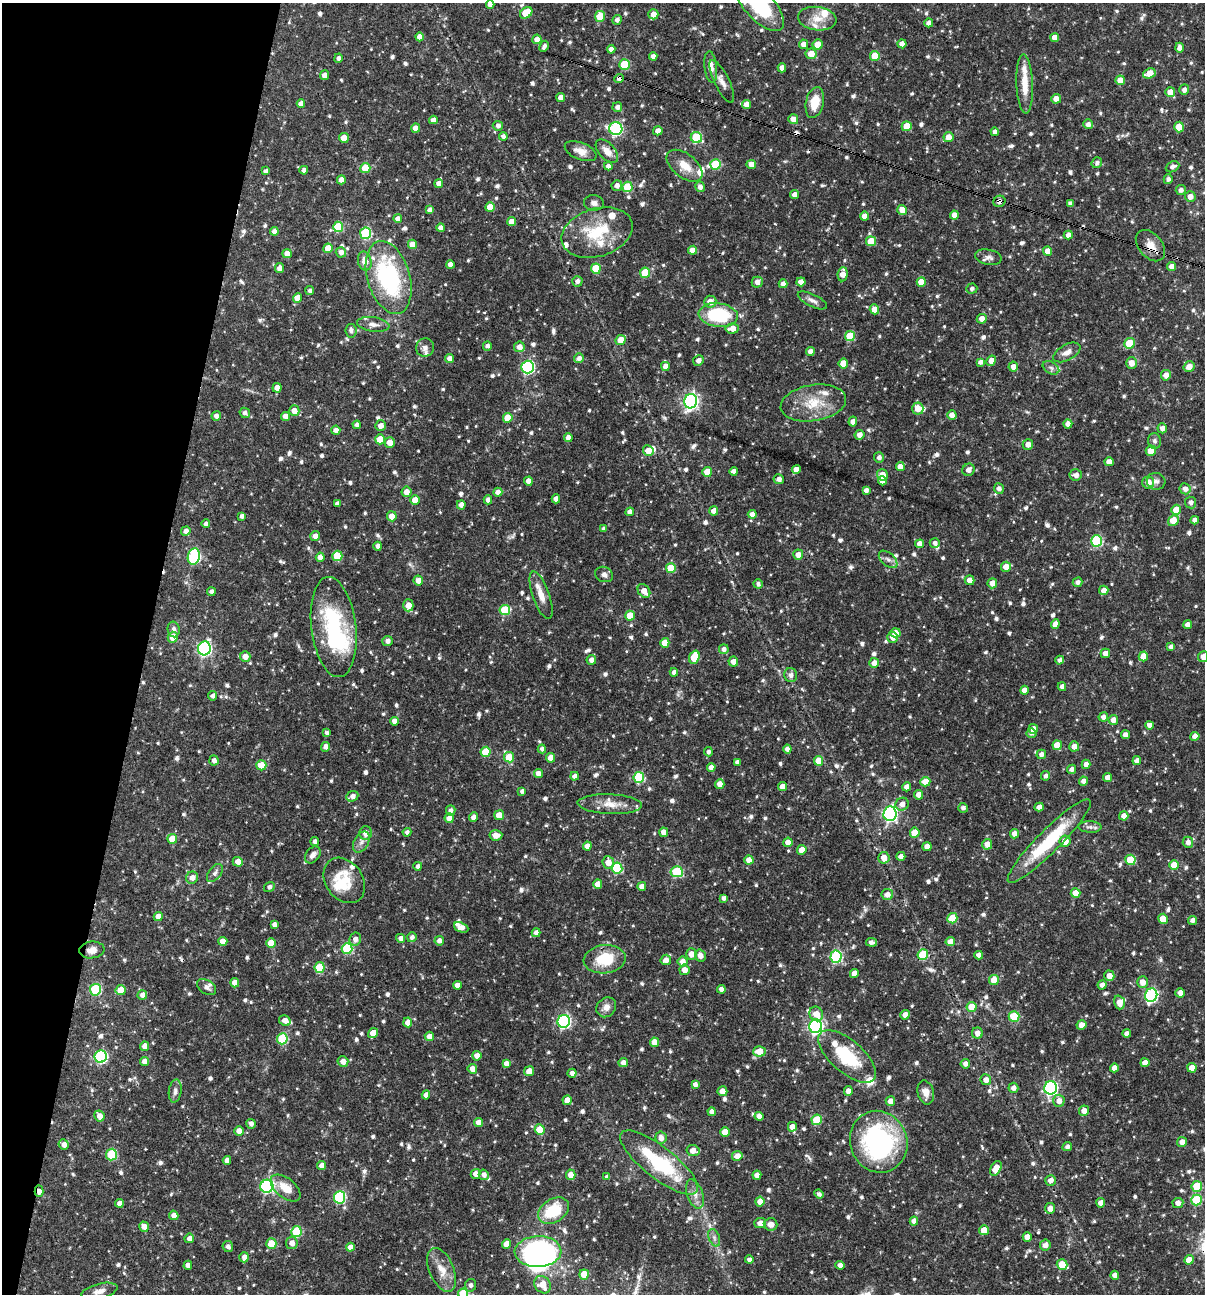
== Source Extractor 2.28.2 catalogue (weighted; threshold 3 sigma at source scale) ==
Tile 9 of 4 x 4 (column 1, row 3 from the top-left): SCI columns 250-1452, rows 1293-2584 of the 5187 x 5168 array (HDU 1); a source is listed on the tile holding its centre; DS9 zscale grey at full resolution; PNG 1207 x 1296 px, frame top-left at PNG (2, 3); each listed source drawn as its Kron ellipse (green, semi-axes under 4 px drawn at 4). Shown black and unused: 12% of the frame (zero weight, under 3 of 4 exposures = <1% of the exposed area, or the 3 px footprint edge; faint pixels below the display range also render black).
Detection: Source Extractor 2.28.2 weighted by HDU 2 'WHT'; one run over the whole footprint, this tile lists its part. Background 0.064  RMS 0.0036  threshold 0.0161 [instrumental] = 3 sigma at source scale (4.5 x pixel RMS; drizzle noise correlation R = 1.50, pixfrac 1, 0.05/0.05 arcsec/px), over >= 5 px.
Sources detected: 965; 3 inside a brighter object's white glare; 6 cosmic-ray / hot-pixel residue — neither listed nor drawn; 24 inside a brighter listed object's ellipse — not listed separately; of the other 932, all 500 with FLUX_AUTO >= 1.08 (the completeness limit of this list) listed and drawn (432 fainter detections not listed), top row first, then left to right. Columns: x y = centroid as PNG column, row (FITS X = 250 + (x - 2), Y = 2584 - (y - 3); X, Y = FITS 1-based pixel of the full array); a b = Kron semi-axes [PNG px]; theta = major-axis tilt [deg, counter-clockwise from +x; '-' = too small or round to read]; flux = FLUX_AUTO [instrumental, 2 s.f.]
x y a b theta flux
490 4 4 4 - 2.2
760 6 32 14 -46 24
526 13 7 5 37 11
653 14 5 5 - 2.9
600 16 5 5 - 11
817 19 19 11 -8 4.9
617 20 5 4 - 1.3
929 23 4 4 - 1.7
420 37 4 4 - 2.8
1055 37 4 4 - 2.6
537 39 4 4 - 2.5
803 44 5 4 - 2.2
818 44 5 5 - 4.3
902 44 4 4 - 2.5
544 46 6 4 60 1.1
1179 48 5 4 - 1.6
611 49 4 4 - 2
811 54 5 5 - 4.1
653 56 4 4 - 1.5
875 56 5 5 - 6.7
338 58 4 4 - 1.2
625 65 5 5 - 15
711 67 16 6 -84 3.3
782 68 4 4 - 2.3
1149 73 6 5 - 5
324 75 5 4 - 2
619 78 5 4 - 1.6
1120 80 4 4 - 3.5
722 81 23 7 -64 2.6
1025 84 29 8 -88 6.7
1184 90 5 5 - 1.5
1170 92 5 5 - 3.5
561 97 4 4 - 2.8
1056 99 5 5 - 2.5
301 103 4 4 - 2.1
815 103 16 8 78 7
746 104 4 4 - 2.5
617 107 5 5 - 1.4
793 119 5 5 - 2.2
433 120 4 4 - 1.8
1088 124 5 5 - 1.3
498 126 5 5 - 1.1
907 126 5 5 - 6.9
1179 127 5 5 - 6.5
416 128 4 4 - 3
616 129 6 6 - 47
658 131 5 4 - 2.3
995 132 4 4 - 1.5
503 136 4 4 - 1.2
948 137 5 5 - 2.7
344 138 5 5 - 5.5
696 138 5 5 - 21
581 151 17 8 -22 3.2
607 151 14 8 -47 3.1
1097 163 5 5 - 1.2
715 164 5 5 - 16
751 164 4 4 - 3
608 166 4 4 - 1.7
685 166 21 12 -38 5.3
1172 167 7 5 25 1.4
365 168 5 5 - 11
304 170 4 4 - 1.3
266 171 4 4 - 1.2
1168 179 5 4 - 1.1
341 180 5 4 - 2.4
439 183 4 4 - 2.2
617 186 5 5 - 1.7
628 187 5 5 - 15
700 187 5 5 - 1.7
1181 190 5 5 - 1.4
795 195 4 4 - 2.2
1190 197 5 5 - 2.3
999 201 6 5 - 2.1
594 203 10 7 -5 1.5
1070 204 4 4 - 1.1
490 207 5 4 - 5.3
430 210 4 4 - 1.7
902 210 5 4 - 4.2
954 215 4 4 - 2.7
864 216 4 4 - 2.5
398 219 4 4 - 2.1
511 222 4 4 - 2.6
338 227 5 5 - 17
441 228 4 4 - 1.8
274 231 4 4 - 1.8
597 232 36 24 18 17
366 233 5 5 - 28
1068 235 4 4 - 1.9
871 241 5 5 - 7.3
412 244 4 4 - 3.4
1150 246 18 12 -50 4.4
328 248 5 4 - 5.2
693 250 4 4 - 2.3
1048 251 5 4 - 3.2
341 252 5 5 - 1.8
287 254 5 4 - 3
988 257 13 7 -11 1.6
365 261 9 6 -76 3.6
450 264 4 4 - 2.2
1172 267 4 4 - 2.6
279 268 5 4 - 1.8
596 269 5 5 - 11
645 273 5 5 - 12
843 274 7 5 84 3.2
389 277 37 21 -73 43
577 281 5 5 - 1.4
757 282 5 5 - 1.8
801 282 4 4 - 3
921 282 5 4 - 5.3
783 284 4 4 - 1.9
972 289 5 5 - 1.1
310 291 4 4 - 1.1
297 298 5 4 - 4.7
812 300 16 6 -26 1.8
710 302 6 6 - 2.9
874 309 5 4 - 3.5
718 315 20 12 -7 23
982 319 5 5 - 2.4
373 324 16 7 -8 2.4
732 328 7 5 5 3
351 331 7 5 -83 1.3
850 336 5 5 - 11
621 340 5 4 - 5.8
1129 343 5 5 - 12
487 346 5 4 - 1.1
425 347 9 9 - 1.5
519 347 5 5 - 2.4
810 352 4 4 - 1.9
1067 352 15 7 29 2.6
579 358 5 4 - 1.6
450 359 5 4 - 2
698 360 5 5 - 1.7
991 361 5 4 - 2.8
980 362 4 4 - 1.4
1132 363 6 5 - 2.7
843 364 5 5 - 6.2
665 366 4 4 - 2.7
528 367 6 6 - 50
1013 367 5 5 - 2.2
1189 367 6 5 - 2.7
1051 368 9 5 -30 1.2
1166 375 5 5 - 2.4
277 388 5 4 - 2.4
691 401 7 6 - 98
813 403 33 18 9 11
918 409 6 5 - 3.1
294 411 5 5 - 3
245 413 5 5 - 1.2
952 415 4 4 - 2.2
216 416 5 4 - 1.6
285 416 4 4 - 2.4
508 418 5 5 - 7.4
853 422 5 4 - 2.1
1068 424 4 4 - 2.3
357 425 4 4 - 1.4
381 426 5 5 - 2.3
1162 428 5 4 - 1.8
336 430 4 4 - 1.9
859 435 5 5 - 2.3
568 438 4 4 - 2.2
380 439 5 5 - 6.1
1155 441 8 6 -88 1.1
390 443 5 5 - 3.2
1028 444 5 5 - 2.4
648 451 5 5 - 3.4
1151 451 5 5 - 4.7
879 457 5 5 - 1.4
1109 462 4 4 - 2.3
900 467 4 4 - 3.1
796 469 4 4 - 2.8
969 470 6 5 - 2.1
734 471 4 4 - 1.5
707 472 5 4 - 5.1
882 475 6 5 - 3
1076 475 6 5 - 1.8
779 479 5 5 - 1.7
528 481 4 4 - 2.3
882 481 4 4 - 2.8
1156 481 9 8 - 1.5
1148 482 6 6 - 2.8
999 489 5 5 - 1.4
1185 489 5 5 - 1.9
866 490 4 4 - 1.3
406 492 5 5 - 2.5
498 492 4 4 - 2.1
556 499 4 4 - 2.2
415 500 5 4 - 4.9
488 500 4 4 - 1.4
1191 502 6 5 - 1.4
337 504 4 4 - 1.1
461 505 4 4 - 1.9
1176 510 5 5 - 6
714 511 4 4 - 2.7
630 512 4 4 - 2.2
752 514 4 4 - 2.2
242 516 4 4 - 1.3
392 516 5 5 - 3.2
1195 520 4 4 - 1.9
1174 521 6 5 - 6.4
206 524 4 4 - 1.2
604 529 4 3 - 1.1
186 531 5 4 - 1.9
315 536 5 4 - 2
1097 541 5 5 - 27
935 543 5 5 - 1.3
920 544 4 4 - 2.6
378 546 4 4 - 1.4
798 555 5 5 - 2.4
194 556 8 6 74 41
337 556 5 5 - 11
320 557 4 4 - 2.7
888 559 11 6 -42 1.4
1006 567 5 5 - 3.4
671 568 5 5 - 10
604 574 9 7 -23 1.4
418 580 5 5 - 2.5
969 580 5 4 - 2.4
1078 582 5 4 - 1.4
992 583 5 4 - 2.6
758 584 5 4 - 1.1
1104 590 5 4 - 2.2
644 591 7 5 -54 3
211 592 4 4 - 1.4
541 595 25 8 -71 4.1
408 605 6 5 - 3.3
505 610 5 5 - 15
630 616 5 5 - 6.2
1055 624 5 4 - 2.3
1187 625 4 4 - 1.7
334 627 50 22 -83 40
174 629 8 6 -80 1.5
895 633 5 5 - 2.8
173 637 5 5 - 4.3
893 637 5 5 - 2.4
387 641 5 5 - 1.5
665 643 5 4 - 4.7
1171 647 4 4 - 1.6
204 648 7 6 - 66
724 649 5 4 - 1.5
1105 653 5 4 - 2.5
1143 656 5 4 - 5.1
245 657 5 5 - 2.6
694 657 7 5 71 12
1203 657 5 5 - 2.3
591 660 5 4 - 1.7
1060 660 4 4 - 1.4
733 662 5 5 - 2.6
874 663 5 5 - 2.4
674 672 4 4 - 1.7
791 675 7 6 - 1.4
1062 687 4 4 - 1.7
1025 690 4 4 - 3.2
213 696 5 4 - 1.5
1103 717 5 4 - 1.6
1113 720 5 5 - 2.1
394 721 4 4 - 2.4
1150 725 4 4 - 2.3
1033 729 5 4 - 2.9
327 733 4 4 - 1.2
1032 733 5 5 - 1.1
1125 735 4 4 - 2.2
1195 736 4 4 - 2.1
1057 745 5 4 - 4.9
1074 746 5 5 - 2.4
326 747 5 4 - 1.8
542 749 4 4 - 1.1
787 749 4 4 - 1.5
485 752 5 5 - 9.5
708 752 4 4 - 1.1
1041 754 5 4 - 1.6
509 757 5 5 - 8.2
551 758 5 4 - 3.2
214 760 5 4 - 1.5
818 761 5 5 - 6.1
1137 761 4 4 - 2.2
737 762 4 4 - 1.3
1086 764 5 4 - 2
261 765 5 5 - 7.7
711 767 4 4 - 2.2
1072 769 4 4 - 1.3
538 773 4 4 - 2.3
575 776 4 4 - 1.7
1045 776 5 4 - 1.1
639 777 5 5 - 20
1108 777 4 4 - 2.3
1083 781 4 4 - 1.9
925 782 5 5 - 4.1
720 784 5 4 - 2.8
782 787 4 4 - 2.8
907 787 4 4 - 2.3
522 791 4 4 - 1.3
918 795 5 4 - 2.3
352 796 6 5 - 1.8
610 804 32 10 -2 5.6
902 804 7 6 - 2
1039 807 4 4 - 2.2
963 808 5 5 - 1.2
451 810 5 5 - 1.3
890 814 7 6 - 80
499 815 5 5 - 4.5
1124 816 4 4 - 2.3
474 817 5 4 - 2.2
449 818 4 4 - 3.3
1090 827 11 6 -3 1.4
407 832 4 4 - 1.1
664 832 5 4 - 2.6
366 833 7 6 - 2.6
915 833 5 5 - 8.1
1014 834 4 4 - 2.2
496 835 6 5 - 2.9
172 839 5 5 - 6.3
315 841 4 4 - 1.3
1049 841 58 11 45 23
1065 841 6 5 - 3.9
361 842 11 7 61 1.8
788 842 4 4 - 3
1188 842 5 5 - 1.8
987 844 5 5 - 2.9
587 846 4 4 - 2.3
927 847 4 4 - 2.5
802 850 5 4 - 4
313 855 9 6 52 1.8
901 856 4 4 - 2
884 858 6 5 - 3.6
749 860 4 4 - 3
1130 860 5 5 - 11
238 862 5 4 - 3
608 862 6 6 - 3.4
1174 865 5 5 - 6.3
418 866 4 4 - 1.3
617 868 5 5 - 22
677 872 6 5 - 23
215 873 10 6 53 1.4
192 878 6 6 - 2.3
344 880 24 18 -55 8.9
598 884 5 4 - 3.3
642 886 4 4 - 2.5
269 887 5 4 - 1.3
1076 893 5 5 - 5.6
887 894 6 5 - 2.1
724 898 4 4 - 1.3
158 916 4 4 - 3.4
952 918 5 5 - 9.7
1163 919 5 5 - 5.5
1192 920 4 4 - 1.5
274 925 4 4 - 1.5
461 927 7 5 -23 2.2
536 933 4 4 - 1.7
412 937 5 4 - 1.2
401 938 4 4 - 1.6
355 939 6 6 - 1.9
223 941 5 4 - 2.6
439 941 5 4 - 1.6
871 942 5 4 - 1.3
950 942 5 4 - 3.1
271 943 5 4 - 5.6
347 949 5 5 - 24
92 950 13 8 7 3.1
691 954 5 5 - 2.6
923 955 5 5 - 12
979 955 4 4 - 2.2
700 956 6 5 - 2.5
836 957 6 5 - 32
605 959 21 14 7 12
666 960 5 5 - 2.3
682 962 5 5 - 2.4
320 967 5 5 - 14
684 970 5 5 - 2.5
854 974 4 4 - 2.8
1109 976 5 5 - 2.7
994 980 5 5 - 6.1
1143 982 5 5 - 3.1
235 983 4 4 - 3.3
457 985 4 4 - 2.7
1102 985 4 4 - 1.6
206 987 10 6 -33 1.3
721 989 4 4 - 1.7
95 990 6 5 - 26
121 990 5 5 - 5.9
1180 993 5 4 - 2.1
142 995 5 5 - 2.1
1151 995 7 6 - 53
1119 1002 7 5 -72 3.2
606 1007 11 9 46 2.4
971 1007 5 5 - 6.9
816 1014 7 6 - 3.7
905 1015 5 5 - 2.4
1014 1016 5 5 - 15
285 1021 6 5 - 2.7
564 1021 6 6 - 64
408 1022 5 4 - 3
1081 1025 5 4 - 2.7
816 1026 7 6 - 83
373 1033 5 4 - 4.4
977 1033 5 5 - 2
1127 1034 4 4 - 1.7
429 1036 4 4 - 2.3
282 1039 5 5 - 20
654 1042 5 4 - 3.9
145 1046 5 4 - 2.7
759 1051 6 5 - 5.3
477 1056 4 4 - 2.6
847 1056 35 16 -41 20
101 1057 6 6 - 43
144 1061 4 4 - 2.3
343 1061 5 5 - 2.6
506 1063 4 4 - 2
623 1063 4 4 - 2
1145 1063 4 4 - 2.4
965 1064 5 4 - 1.6
1114 1068 4 4 - 2.4
1192 1068 5 4 - 4.4
472 1069 5 5 - 2.6
529 1071 5 5 - 2.9
572 1073 4 4 - 1.6
986 1080 5 5 - 2.1
695 1084 4 4 - 1.3
1013 1088 5 5 - 1.8
1051 1088 7 6 - 64
175 1091 11 6 83 1.3
722 1091 5 5 - 3.2
848 1091 5 4 - 2.1
926 1093 12 8 -77 3
426 1095 4 4 - 2
567 1100 5 4 - 3.6
890 1101 5 4 - 2.2
1059 1101 6 5 - 2.4
1084 1111 5 5 - 2.5
712 1112 4 4 - 2.2
99 1116 6 5 - 2.6
759 1116 4 4 - 2.2
817 1120 5 5 - 13
478 1122 4 4 - 2.5
251 1124 5 5 - 1.3
792 1127 5 4 - 2.3
540 1130 5 5 - 7.2
239 1131 5 4 - 2.4
725 1132 5 5 - 5.2
661 1138 6 5 - 2
879 1142 31 28 -68 59
1182 1142 5 5 - 2.3
64 1145 5 5 - 2
1067 1147 5 4 - 1.2
693 1151 6 5 - 2.8
111 1155 6 5 - 18
737 1156 5 5 - 2.6
227 1160 4 4 - 2
659 1162 48 15 -38 29
322 1165 4 4 - 2.5
996 1168 8 5 60 4.6
475 1174 5 4 - 2.3
484 1175 5 5 - 1.7
571 1175 5 5 - 2.8
757 1175 4 4 - 2.3
607 1177 4 4 - 1.1
1050 1180 5 5 - 2
267 1186 6 6 - 45
1197 1186 5 5 - 13
285 1188 17 9 -39 5.6
39 1191 6 4 88 1.7
695 1194 15 8 -71 2.7
819 1194 5 4 - 1.2
340 1197 6 6 - 35
1196 1200 5 5 - 15
760 1201 5 4 - 3.1
119 1203 4 4 - 2
1101 1203 5 4 - 2.7
1178 1203 5 5 - 2.2
1050 1208 5 5 - 2.5
553 1211 17 11 32 14
174 1215 5 4 - 2.2
914 1221 4 4 - 2.2
760 1223 6 5 - 2.4
770 1224 7 6 - 2.3
144 1227 5 4 - 2.6
984 1230 5 5 - 5.6
296 1232 5 5 - 17
1027 1237 4 4 - 3.2
189 1238 5 4 - 1.9
714 1238 9 5 -71 1.1
292 1243 6 6 - 2.4
271 1244 5 5 - 7
507 1244 5 4 - 4.1
1045 1245 5 5 - 1.7
228 1247 6 5 - 1.3
350 1247 4 4 - 2.3
538 1252 23 15 2 48
244 1257 5 4 - 2.3
749 1260 4 4 - 1.4
1189 1260 5 4 - 4.2
188 1265 4 4 - 2.4
840 1265 4 4 - 1.7
1062 1265 5 5 - 9.6
442 1270 23 12 -67 5.4
584 1274 5 4 - 6.5
1115 1275 4 4 - 2.2
471 1285 6 5 - 1.3
543 1285 9 7 -52 5.6
99 1291 18 7 14 2.6
463 1294 5 5 - 14
Overlapping masked pixels (flux is a lower limit): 7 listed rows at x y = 619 78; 999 201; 1150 246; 334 627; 92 950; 996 1168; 39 1191
Isophote crosses this tile's border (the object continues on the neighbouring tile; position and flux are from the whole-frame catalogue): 4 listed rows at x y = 490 4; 760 6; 1203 657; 463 1294